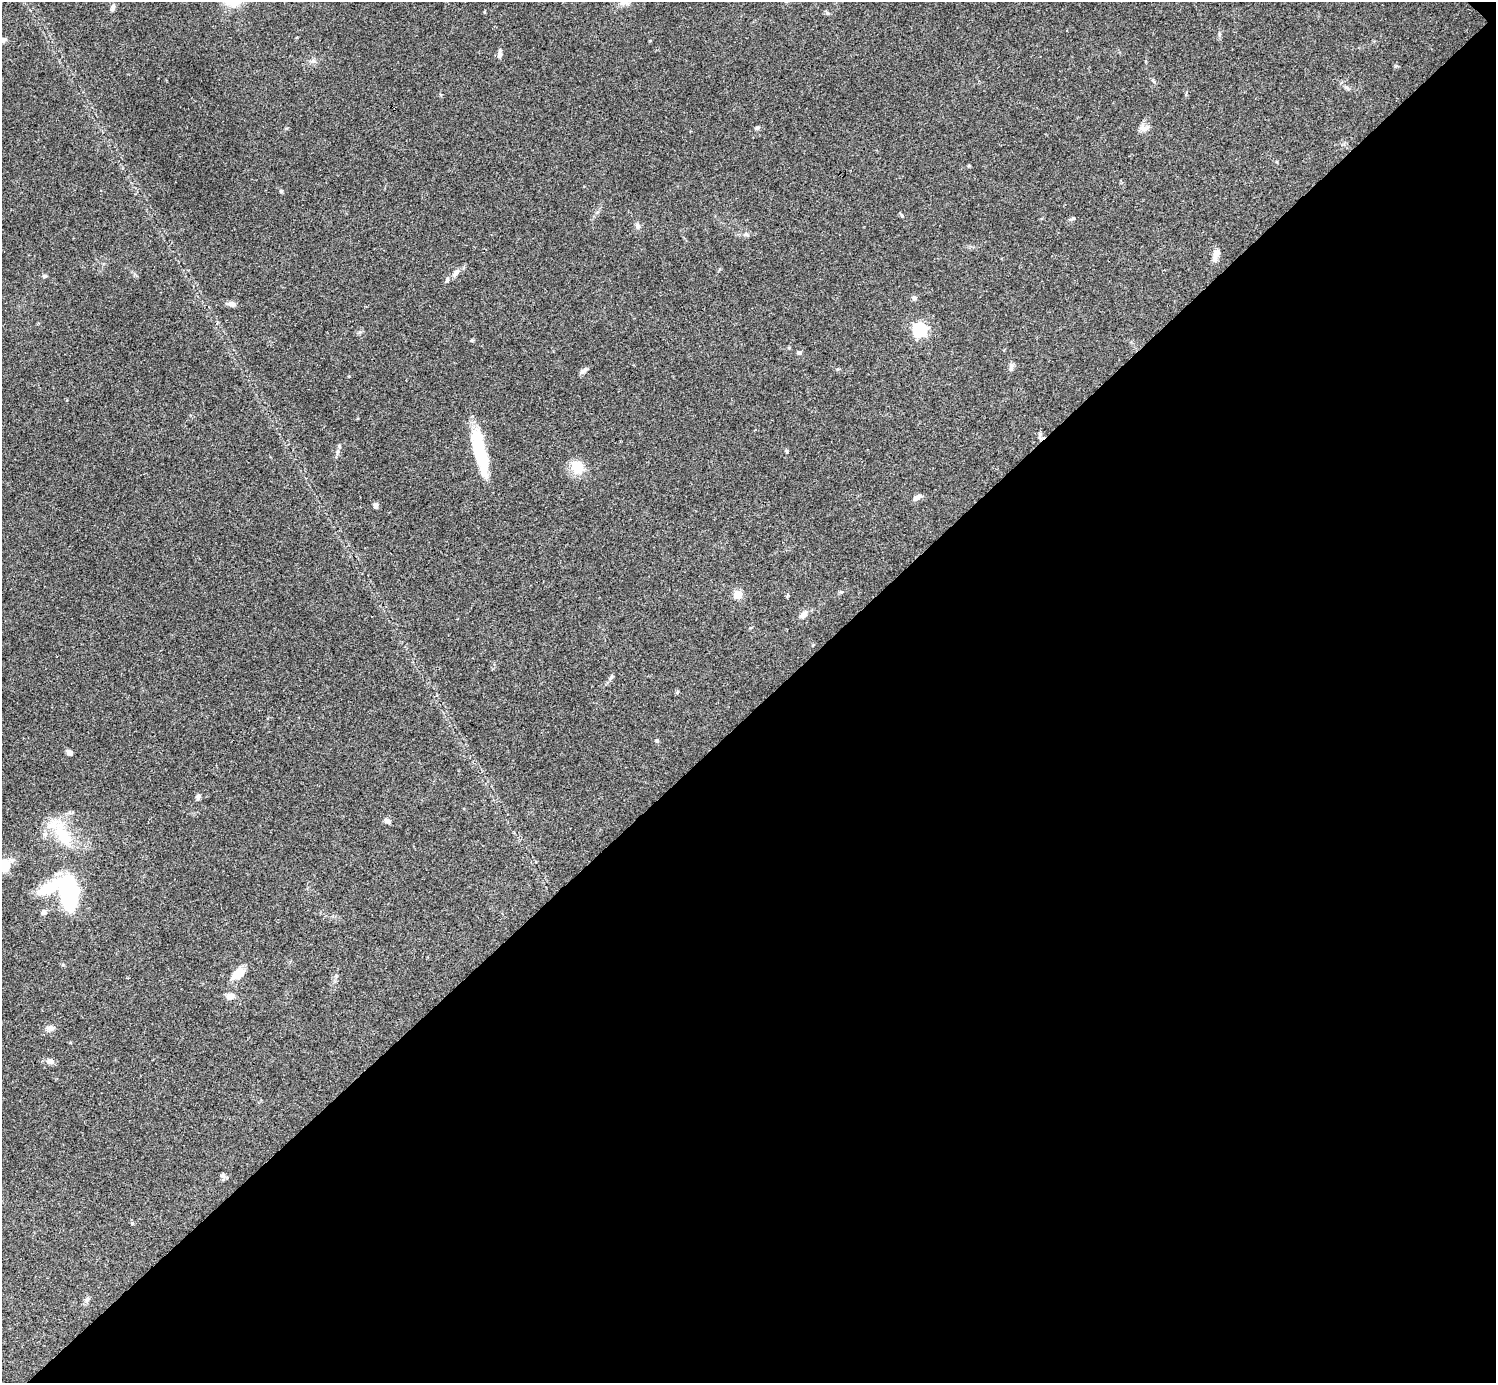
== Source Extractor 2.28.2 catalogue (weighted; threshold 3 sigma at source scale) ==
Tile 12 of 4 x 4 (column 4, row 3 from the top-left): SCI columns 4487-5980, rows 1681-3061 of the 5983 x 5983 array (HDU 1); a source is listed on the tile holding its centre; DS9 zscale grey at full resolution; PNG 1498 x 1385 px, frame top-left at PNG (2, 2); no overlay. Shown black and unused: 48% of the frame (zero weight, under 3 of 4 exposures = <1% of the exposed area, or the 3 px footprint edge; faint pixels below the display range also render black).
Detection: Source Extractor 2.28.2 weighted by HDU 2 'WHT'; one run over the whole footprint, this tile lists its part. Background 0.0564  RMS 0.0048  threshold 0.0218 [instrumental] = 3 sigma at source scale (4.5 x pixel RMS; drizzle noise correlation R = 1.50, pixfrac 1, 0.05/0.05 arcsec/px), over >= 5 px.
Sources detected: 50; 2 inside a brighter listed object's ellipse — not listed separately; the other 48 listed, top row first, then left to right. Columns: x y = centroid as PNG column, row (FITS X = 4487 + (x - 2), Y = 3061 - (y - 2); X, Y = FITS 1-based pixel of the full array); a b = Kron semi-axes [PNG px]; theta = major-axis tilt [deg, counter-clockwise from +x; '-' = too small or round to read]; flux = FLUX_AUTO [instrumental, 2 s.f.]
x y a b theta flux
113 8 8 5 73 1.5
827 13 6 4 -70 0.67
1219 35 8 4 90 0.86
500 54 11 5 86 1.7
1347 88 8 5 -38 1.2
757 128 7 5 17 0.85
1143 128 14 8 -10 2.6
281 191 5 4 - 0.55
901 215 7 3 -71 0.61
1073 218 6 5 - 0.74
638 226 9 6 -88 1.4
747 235 7 4 -19 0.82
1216 255 17 7 66 3.2
456 273 13 7 56 2.7
45 276 6 5 - 0.91
914 298 7 6 - 1.2
232 304 12 6 -14 2
919 330 6 6 - 94
472 340 6 3 71 0.53
799 352 5 5 - 1.1
1011 367 12 6 77 1.6
584 371 12 5 40 1.6
1040 434 6 6 - 1.1
339 446 6 4 -69 0.76
786 451 5 4 - 0.67
480 452 49 12 -77 30
577 467 19 16 -63 8.5
917 497 12 6 24 2.1
376 505 7 6 - 1.3
841 592 6 4 41 0.63
738 594 5 5 - 18
803 614 12 7 42 2.5
677 692 6 3 71 0.54
657 741 5 5 - 0.73
69 752 7 5 -27 1.8
198 796 8 5 68 1.3
387 821 8 6 -20 1.7
63 835 39 16 -59 19
3 865 6 6 - 44
48 888 31 15 30 15
69 893 22 12 -81 96
43 912 7 6 - 1.7
238 974 16 10 39 7.2
230 996 8 7 - 3.3
50 1028 11 7 5 2.2
50 1061 10 8 -25 2
223 1176 7 6 - 1.3
87 1299 6 5 - 1.1
Isophote crosses this tile's border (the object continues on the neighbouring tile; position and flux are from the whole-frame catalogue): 1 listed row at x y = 3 865
Unlisted compact peaks at least as high as the median listed source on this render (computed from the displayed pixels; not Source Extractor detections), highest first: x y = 132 1223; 969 166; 1395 66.